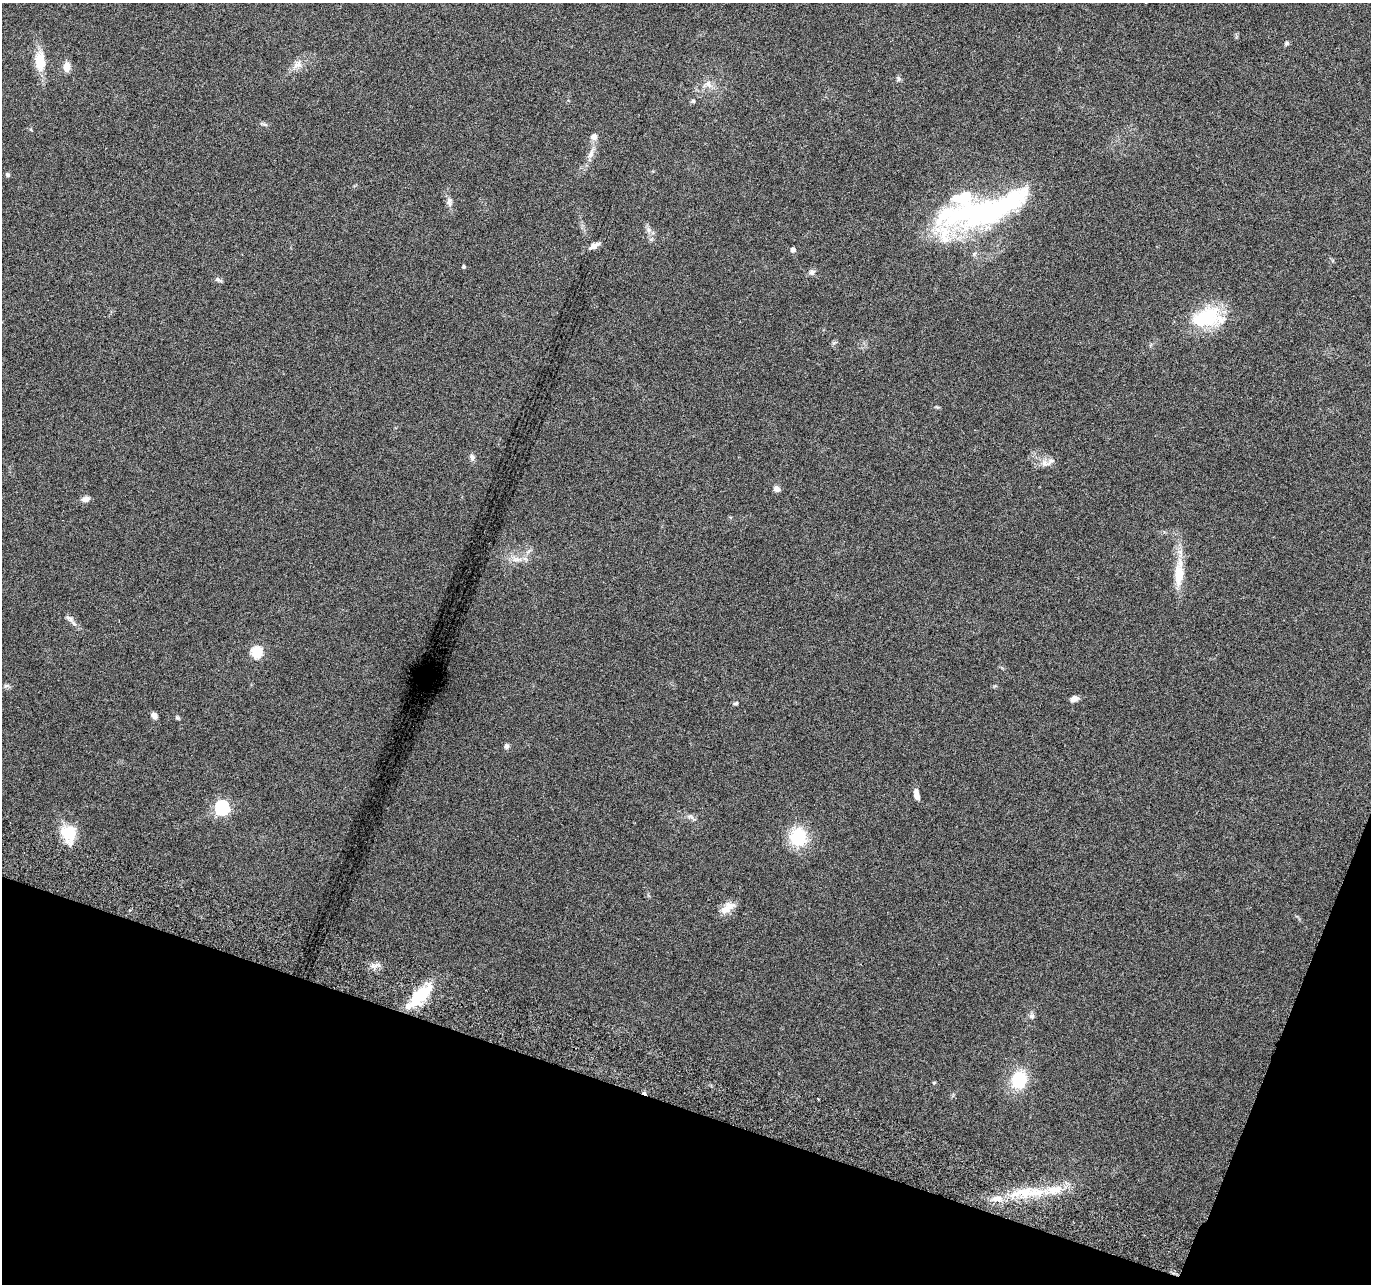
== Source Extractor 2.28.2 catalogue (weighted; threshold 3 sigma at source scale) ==
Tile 15 of 4 x 4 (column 3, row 4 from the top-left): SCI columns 2759-4127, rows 269-1550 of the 5525 x 5730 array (HDU 1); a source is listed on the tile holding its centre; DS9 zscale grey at full resolution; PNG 1373 x 1286 px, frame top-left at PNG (2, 3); no overlay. Shown black and unused: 17% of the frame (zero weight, under 3 of 6 exposures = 3% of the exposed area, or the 3 px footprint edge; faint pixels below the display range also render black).
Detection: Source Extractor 2.28.2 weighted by HDU 2 'WHT'; one run over the whole footprint, this tile lists its part. Background 0.0499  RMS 0.0043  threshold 0.0178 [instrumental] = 3 sigma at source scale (4.09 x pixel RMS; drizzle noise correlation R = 1.36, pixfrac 0.8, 0.0396/0.0396 arcsec/px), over >= 5 px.
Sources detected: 54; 2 inside a brighter object's white glare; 1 cosmic-ray / hot-pixel residue — not listed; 6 inside a brighter listed object's ellipse — not listed separately; the other 45 listed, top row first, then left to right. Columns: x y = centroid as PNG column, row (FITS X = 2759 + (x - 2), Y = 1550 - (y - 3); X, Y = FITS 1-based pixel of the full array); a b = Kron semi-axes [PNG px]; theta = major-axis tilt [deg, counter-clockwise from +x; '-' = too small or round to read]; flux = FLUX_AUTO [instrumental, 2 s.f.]
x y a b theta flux
1286 43 7 5 50 0.69
40 61 24 12 -86 9.3
297 65 18 7 33 3.1
67 67 13 8 84 2.9
899 79 8 5 -75 0.8
708 84 11 8 -53 2.5
693 101 5 4 - 0.7
264 124 9 4 -18 0.84
594 137 9 8 - 1.9
591 154 17 6 66 3
7 175 5 4 - 0.86
449 202 12 8 83 1.8
975 212 101 28 14 85
648 230 9 6 -57 1.6
594 246 12 6 28 2.4
793 250 5 5 - 1.7
464 267 4 4 - 0.66
812 272 8 7 - 1.4
218 280 10 5 -23 1
1207 318 43 24 10 24
472 457 10 6 -67 1.4
1045 463 12 8 -46 2.4
777 489 8 6 -31 1.6
85 499 9 6 9 2
517 559 17 6 -1 3.1
1179 573 43 12 87 11
70 619 14 7 -37 1.9
257 652 6 6 - 35
6 686 7 5 28 0.85
1074 699 9 6 23 2.3
736 703 5 5 - 0.65
154 716 8 7 - 1.5
177 717 6 5 - 0.6
507 746 7 6 - 1.2
916 794 12 6 -77 2.9
222 808 6 6 - 81
690 816 11 6 -24 1.4
68 833 20 17 -63 11
798 837 17 16 - 19
728 908 21 10 36 4.3
419 995 29 16 43 16
1032 1016 8 8 - 1.2
1019 1080 18 15 70 17
934 1083 5 3 - 0.38
1025 1193 45 14 6 18